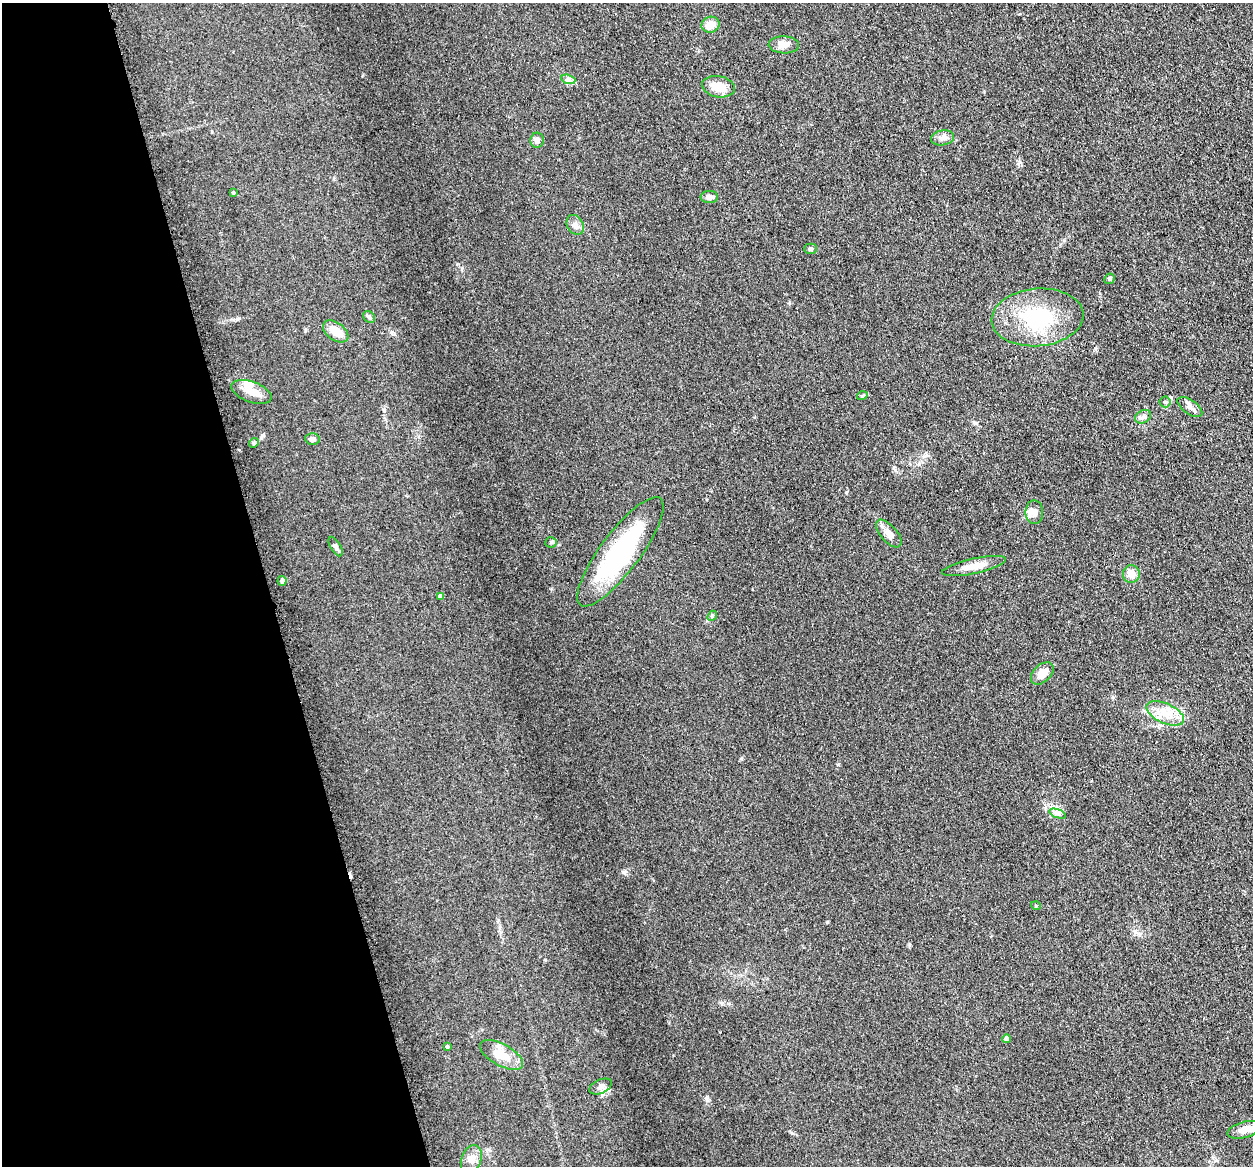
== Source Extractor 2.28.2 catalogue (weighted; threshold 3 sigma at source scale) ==
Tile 5 of 4 x 4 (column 1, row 2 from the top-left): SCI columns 98-1348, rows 2605-3768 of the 5198 x 5093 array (HDU 1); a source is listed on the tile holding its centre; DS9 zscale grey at full resolution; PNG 1255 x 1168 px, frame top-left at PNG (2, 3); each listed source drawn as its Kron ellipse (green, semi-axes under 4 px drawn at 4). Shown black and unused: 21% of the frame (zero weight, under 3 of 4 exposures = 7% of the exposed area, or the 3 px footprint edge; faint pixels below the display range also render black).
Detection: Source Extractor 2.28.2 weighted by HDU 2 'WHT'; one run over the whole footprint, this tile lists its part. Background 0.106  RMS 0.0078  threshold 0.0353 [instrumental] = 3 sigma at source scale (4.5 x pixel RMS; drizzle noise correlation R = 1.50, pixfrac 1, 0.05/0.05 arcsec/px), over >= 5 px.
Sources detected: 45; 1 inside a brighter object's white glare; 1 cosmic-ray / hot-pixel residue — neither listed nor drawn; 2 inside a brighter listed object's ellipse — not listed separately; the other 41 listed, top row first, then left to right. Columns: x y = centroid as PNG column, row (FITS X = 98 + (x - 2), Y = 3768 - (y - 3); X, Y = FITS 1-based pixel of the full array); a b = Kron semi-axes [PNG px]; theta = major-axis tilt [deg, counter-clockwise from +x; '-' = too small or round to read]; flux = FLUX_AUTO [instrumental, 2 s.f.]
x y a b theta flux
710 25 9 7 20 8.5
784 45 15 8 -3 5.8
568 79 7 4 -18 1.9
718 87 17 10 -11 12
942 138 11 7 12 3.6
537 140 7 6 - 3
233 193 4 3 - 0.86
709 197 9 6 0 3.8
575 225 10 8 -59 3.5
810 249 6 5 - 1.3
1110 279 5 5 - 1.5
369 317 6 5 - 1.5
1037 317 46 29 5 57
336 331 14 8 -36 12
252 392 21 10 -20 9.2
862 396 5 3 - 0.88
1165 402 5 5 - 1.4
1190 407 14 7 -35 3.8
1143 417 8 6 27 2.7
312 439 7 5 -3 3.2
254 443 5 4 - 0.88
1034 512 12 9 -88 4.2
889 534 17 8 -48 5.6
551 542 5 5 - 1.2
335 546 11 5 -61 2.5
620 552 66 19 53 94
974 566 32 7 12 10
1131 574 9 8 - 6.4
282 581 5 4 - 2
441 597 4 4 - 3.5
712 616 5 4 - 1
1042 673 13 8 43 8.1
1165 713 20 10 -24 12
1057 814 9 4 -19 2
1036 906 5 3 - 0.65
1007 1039 4 4 - 5.1
447 1047 4 4 - 1.3
502 1055 24 11 -29 14
601 1087 12 6 24 3.6
1244 1130 17 8 15 7.5
471 1159 14 10 70 5.5
Unlisted compact peaks at least as high as the median listed source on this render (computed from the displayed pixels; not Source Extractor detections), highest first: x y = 623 872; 706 1098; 895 470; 827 922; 1095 348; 846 492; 909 944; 1064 240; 384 410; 792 1133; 838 764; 741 759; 239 450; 462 268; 1020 162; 1113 697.